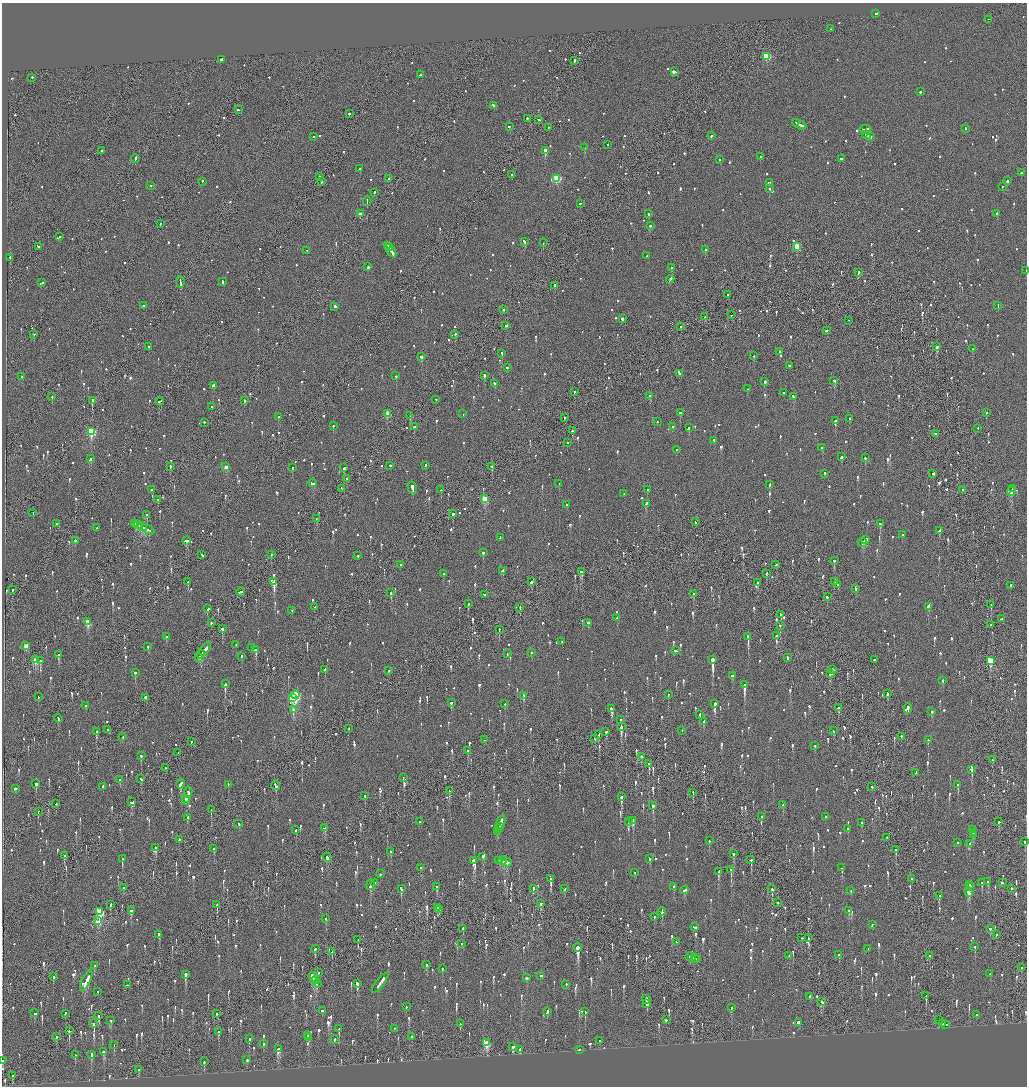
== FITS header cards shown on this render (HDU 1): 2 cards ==
NAXIS1  =                 2050
NAXIS2  =                 2168

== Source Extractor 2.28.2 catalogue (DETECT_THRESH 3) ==
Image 2050 x 2168 px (HDU 1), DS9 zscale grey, zoomed out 1/2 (1 PNG px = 2 x 2 image px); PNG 1029 x 1088 px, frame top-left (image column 2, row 2168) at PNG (2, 3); each listed source drawn as its Kron ellipse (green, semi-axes under 4 px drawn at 4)
Background -0.118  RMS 0.069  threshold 0.208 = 3 sigma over >= 5 px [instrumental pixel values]
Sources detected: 1814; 75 cannot appear on this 1/2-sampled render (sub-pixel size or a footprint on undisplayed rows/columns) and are neither listed nor drawn; of the other 1739, the 500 brightest by FLUX_AUTO listed and drawn (1239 fainter detections omitted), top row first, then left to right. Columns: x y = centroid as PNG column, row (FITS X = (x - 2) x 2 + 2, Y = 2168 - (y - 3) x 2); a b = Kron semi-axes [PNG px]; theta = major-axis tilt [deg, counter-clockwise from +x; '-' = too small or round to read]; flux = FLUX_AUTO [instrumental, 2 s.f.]
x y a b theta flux
876 14 2 2 - 490
988 20 2 2 - 360
830 29 2 1 - 170
767 57 3 3 - 830
221 60 2 2 - 540
574 61 3 2 - 210
674 72 3 2 - 2500
420 75 3 2 - 440
32 78 2 2 - 290
920 92 2 2 - 200
493 106 4 2 - 200
238 110 2 2 - 150
349 114 2 2 - 160
527 119 2 2 - 130
538 120 2 2 - 460
799 125 8 2 -24 580
802 126 3 2 - 320
509 127 3 2 - 130
548 128 2 2 - 150
965 129 2 2 - 130
865 130 6 2 17 360
866 135 5 1 - 400
712 136 3 2 - 190
313 137 2 2 - 230
870 137 3 2 - 380
608 145 2 2 - 250
585 148 2 1 - 260
101 151 2 2 - 200
545 151 2 2 - 7800
760 157 2 2 - 130
135 159 4 2 - 460
841 159 2 2 - 370
720 160 2 2 - 150
360 169 4 2 - 200
1021 173 2 2 - 120
512 175 2 2 - 190
320 177 3 2 - 230
389 179 2 2 - 310
557 179 3 3 - 910
1007 181 2 2 - 300
202 182 3 2 - 140
321 182 3 2 - 150
769 183 3 2 - 330
151 186 2 2 - 180
1002 187 2 2 - 160
769 189 2 2 - 120
374 193 2 2 - 150
367 201 5 1 - 440
580 204 2 2 - 150
360 214 2 2 - 120
648 214 2 2 - 600
997 214 2 2 - 190
160 224 2 2 - 120
650 226 2 2 - 190
60 237 2 2 - 140
524 242 3 2 - 320
543 243 2 2 - 140
387 246 3 2 - 160
38 247 3 2 - 120
797 247 3 3 - 360
389 248 3 2 - 320
706 250 2 2 - 580
307 251 2 2 - 200
391 251 8 2 -57 670
647 256 2 2 - 120
10 258 2 2 - 220
368 267 2 2 - 280
671 268 2 2 - 180
1026 271 2 1 - 420
858 273 2 2 - 610
670 280 4 2 - 310
180 282 5 2 - 400
223 282 3 2 - 140
42 283 3 2 - 220
555 286 3 2 - 280
728 295 2 1 - 190
144 306 2 2 - 130
998 306 3 2 - 200
335 307 2 2 - 730
503 310 2 2 - 160
731 315 2 1 - 180
705 317 2 2 - 160
622 319 2 2 - 870
848 321 2 1 - 130
506 326 2 2 - 140
681 327 2 2 - 140
827 331 3 2 - 170
34 335 2 1 - 230
455 335 2 2 - 240
148 347 2 2 - 130
937 347 3 2 - 160
972 349 2 2 - 150
780 352 2 2 - 250
502 354 3 2 - 360
753 356 2 2 - 140
422 357 2 2 - 700
789 366 2 2 - 350
507 368 2 2 - 160
680 374 3 2 - 140
396 376 2 2 - 160
484 376 2 2 - 450
22 377 2 2 - 160
834 381 3 2 - 140
765 382 2 2 - 290
495 384 3 2 - 170
213 386 3 2 - 1100
747 389 2 1 - 170
574 392 2 1 - 180
783 393 2 2 - 130
650 396 2 2 - 240
52 397 2 1 - 170
794 397 3 2 - 390
436 400 2 1 - 210
92 401 2 2 - 1500
244 401 2 1 - 270
160 402 4 2 - 330
212 407 2 2 - 310
680 413 2 2 - 500
986 413 2 1 - 230
388 414 3 3 - 210
463 414 2 2 - 210
410 416 2 2 - 150
278 417 2 2 - 160
564 418 2 1 - 360
849 419 2 2 - 140
835 421 2 2 - 1100
657 422 2 2 - 130
204 423 2 2 - 140
333 426 2 2 - 120
414 427 2 2 - 280
672 427 2 2 - 250
689 428 2 1 - 410
978 429 2 2 - 160
573 431 3 2 - 220
91 432 4 3 - 1200
935 434 3 2 - 140
714 441 2 2 - 230
567 443 2 2 - 120
822 448 2 2 - 170
676 450 2 2 - 230
841 457 3 2 - 140
865 458 2 2 - 210
91 459 2 1 - 120
390 466 2 2 - 230
425 466 2 2 - 270
170 467 2 2 - 300
226 467 2 2 - 190
491 467 2 2 - 180
292 468 2 2 - 260
344 468 3 2 - 190
825 474 2 2 - 130
933 474 2 2 - 550
347 479 2 1 - 120
313 483 4 2 - 240
559 484 2 2 - 140
770 485 3 2 - 130
412 488 6 2 -78 1400
341 489 2 1 - 130
1012 489 2 2 - 120
151 490 2 2 - 220
441 490 2 2 - 120
647 490 2 2 - 170
962 490 2 2 - 140
1011 492 4 2 - 190
624 494 2 1 - 210
485 499 3 3 - 560
158 500 2 1 - 170
646 504 3 2 - 150
567 505 2 2 - 350
33 513 2 1 - 170
453 514 2 2 - 1200
147 515 2 2 - 220
316 519 2 2 - 190
695 522 2 2 - 120
57 524 2 2 - 130
135 524 2 2 - 170
880 524 2 2 - 540
138 525 5 2 - 320
143 527 4 2 - 320
97 528 2 2 - 260
148 530 7 2 -26 360
939 531 3 2 - 220
902 535 2 2 - 130
500 538 3 2 - 210
865 540 4 2 - 300
75 541 2 2 - 130
186 541 4 2 - 250
863 543 4 2 - 280
483 553 2 2 - 370
202 555 3 2 - 140
271 555 2 2 - 370
358 556 2 2 - 320
834 561 2 2 - 730
400 565 2 2 - 220
776 565 3 2 - 120
503 571 4 2 - 260
581 572 4 2 - 440
443 574 2 2 - 180
766 574 2 1 - 190
188 582 2 2 - 160
274 582 3 2 - 6200
532 582 3 2 - 510
834 582 2 2 - 410
758 583 2 2 - 150
838 585 2 2 - 300
1010 586 2 2 - 120
856 589 2 2 - 120
12 590 2 2 - 440
240 592 4 2 - 390
391 593 2 2 - 320
694 594 2 2 - 370
484 595 2 1 - 300
827 597 2 2 - 130
468 604 2 1 - 120
991 605 2 2 - 440
315 607 4 2 - 240
928 607 4 2 - 220
520 608 2 1 - 140
208 609 2 2 - 140
292 611 2 2 - 480
781 615 3 2 - 180
617 618 2 2 - 200
1001 619 3 2 - 420
88 622 4 3 - 380
211 623 2 2 - 180
588 623 2 2 - 320
990 625 2 1 - 120
780 626 2 2 - 140
222 629 2 2 - 2100
499 630 2 1 - 130
776 636 2 2 - 480
166 637 2 2 - 880
748 637 3 2 - 2400
562 642 2 2 - 210
236 645 2 2 - 160
26 646 3 2 - 300
148 647 2 2 - 400
251 648 2 1 - 140
205 649 8 2 53 650
256 650 2 2 - 430
676 651 4 2 - 190
531 653 2 2 - 130
507 654 2 2 - 120
59 655 2 2 - 700
201 655 4 1 - 410
241 657 2 2 - 280
199 658 2 2 - 270
787 658 3 2 - 130
36 660 3 2 - 370
713 660 3 2 - 5300
874 660 2 2 - 160
40 661 2 2 - 380
990 661 3 3 - 620
325 670 2 2 - 310
833 670 2 2 - 660
389 671 2 2 - 140
135 673 2 2 - 350
830 674 3 2 - 350
732 676 3 2 - 180
943 681 2 2 - 260
225 684 2 2 - 1100
744 685 3 2 - 5800
887 694 2 2 - 300
295 695 4 3 - 1700
668 695 2 2 - 150
524 696 3 2 - 360
38 697 2 2 - 160
145 698 3 2 - 2300
292 698 4 2 - 770
451 703 2 1 - 640
505 704 2 2 - 120
715 704 3 2 - 1500
86 706 2 2 - 150
838 708 3 2 - 300
612 709 3 2 - 830
908 709 5 2 - 430
293 710 3 2 - 480
932 712 2 2 - 230
699 715 2 2 - 250
58 719 4 2 - 390
621 720 2 2 - 380
704 722 3 2 - 160
621 727 3 2 - 1300
348 729 2 1 - 130
107 730 2 1 - 180
682 731 2 1 - 140
833 731 2 2 - 120
96 732 2 2 - 400
606 732 2 2 - 140
599 735 2 1 - 130
123 737 2 2 - 250
901 737 2 2 - 330
595 739 2 1 - 430
484 740 2 2 - 150
928 740 2 2 - 180
191 742 2 2 - 200
815 746 2 2 - 290
468 751 3 2 - 170
178 753 2 2 - 130
141 756 2 2 - 430
641 757 2 2 - 210
992 760 2 2 - 190
649 764 2 2 - 950
165 768 2 1 - 120
971 770 3 2 - 170
915 773 3 2 - 280
403 778 2 1 - 220
141 779 2 2 - 260
120 780 2 2 - 200
36 784 3 2 - 570
181 784 5 2 - 640
228 785 2 2 - 120
958 785 3 2 - 250
276 786 5 2 - 230
103 787 2 2 - 500
872 787 2 2 - 200
15 789 3 2 - 290
449 791 3 1 - 620
188 793 5 2 - 1100
693 793 2 1 - 170
365 796 2 2 - 140
621 797 3 2 - 830
186 799 4 2 - 370
186 801 2 2 - 160
132 802 3 3 - 420
56 804 2 2 - 380
783 805 2 2 - 400
653 806 4 2 - 190
211 810 2 1 - 200
38 812 2 1 - 120
761 817 2 2 - 150
825 817 2 2 - 120
187 818 2 2 - 370
633 821 4 2 - 330
420 822 2 1 - 210
629 822 4 2 - 140
999 822 3 2 - 120
501 823 7 2 74 590
861 823 2 2 - 190
239 824 3 2 - 120
499 827 2 2 - 200
325 828 4 2 - 290
499 829 2 2 - 150
847 829 2 2 - 140
296 830 2 2 - 170
973 830 3 2 - 380
498 832 4 2 - 250
973 833 2 2 - 320
973 835 2 2 - 380
887 838 2 2 - 150
179 840 2 2 - 200
709 841 2 2 - 170
1025 842 2 2 - 220
957 843 2 2 - 340
969 844 4 2 - 250
156 848 3 2 - 290
214 849 2 2 - 170
896 850 2 2 - 440
391 852 2 2 - 150
733 854 3 2 - 160
64 856 2 2 - 290
482 857 2 2 - 150
327 858 4 2 - 310
122 859 2 2 - 290
649 859 2 2 - 180
499 860 2 2 - 180
751 860 2 1 - 290
474 861 3 3 - 1400
503 861 4 2 - 270
507 862 5 2 - 330
420 868 2 2 - 150
842 868 2 2 - 300
731 870 3 2 - 400
718 872 3 2 - 350
634 873 2 2 - 200
380 874 2 2 - 130
550 879 3 2 - 670
911 879 2 1 - 190
988 882 3 2 - 120
374 883 2 2 - 240
982 883 2 2 - 430
1002 883 2 2 - 330
371 885 5 2 - 440
969 885 2 2 - 330
437 887 3 2 - 220
674 887 3 2 - 320
970 887 2 2 - 140
124 888 2 1 - 410
401 889 3 2 - 430
533 889 4 2 - 120
565 889 3 1 - 150
772 889 3 2 - 200
1011 889 2 2 - 350
685 890 4 2 - 290
851 891 2 1 - 190
969 892 5 2 - 320
939 896 3 2 - 170
778 903 2 1 - 130
541 904 3 2 - 130
110 905 4 2 - 120
217 905 3 2 - 500
437 908 2 2 - 540
439 910 3 2 - 130
131 911 3 2 - 240
849 911 2 2 - 220
100 912 4 3 - 1100
662 912 4 2 - 310
654 917 2 2 - 190
326 919 2 2 - 160
97 921 4 2 - 590
872 925 2 2 - 200
695 927 4 2 - 320
463 929 3 2 - 1400
990 929 2 2 - 480
159 935 4 2 - 230
996 935 2 1 - 380
801 938 2 1 - 590
808 938 2 2 - 130
358 940 2 2 - 130
676 942 2 1 - 150
461 944 2 2 - 130
578 947 4 3 - 2300
975 947 2 2 - 130
315 949 4 2 - 240
868 949 2 2 - 120
332 952 2 2 - 180
839 955 2 2 - 180
789 956 2 1 - 120
930 956 2 1 - 340
690 957 5 2 - 350
694 959 2 1 - 160
697 959 2 2 - 180
426 965 2 2 - 190
94 966 3 2 - 120
1021 968 2 1 - 430
442 969 2 2 - 140
318 973 2 1 - 120
990 974 2 2 - 180
185 975 3 2 - 1600
541 976 2 1 - 130
53 977 3 2 - 130
313 977 5 2 - 600
526 978 2 2 - 270
86 981 11 2 64 720
315 981 3 2 - 300
380 983 12 2 53 1100
317 984 4 3 - 190
357 984 4 2 - 1200
127 985 2 1 - 200
566 985 2 2 - 150
98 992 2 1 - 180
926 996 2 1 - 260
809 997 3 2 - 170
646 1000 4 2 - 370
822 1002 4 2 - 140
647 1004 4 2 - 530
406 1007 2 2 - 140
731 1008 2 2 - 120
322 1011 2 2 - 300
547 1012 3 2 - 610
585 1012 3 2 - 170
34 1013 2 2 - 460
65 1014 2 2 - 130
217 1014 2 2 - 240
976 1015 2 2 - 220
98 1016 3 2 - 230
666 1020 2 2 - 190
939 1020 3 1 - 540
111 1021 2 2 - 310
799 1023 3 2 - 350
94 1024 3 2 - 690
460 1024 2 2 - 140
943 1024 2 1 - 370
946 1025 2 2 - 160
339 1029 3 2 - 170
395 1029 2 1 - 130
69 1031 2 1 - 670
219 1032 3 2 - 160
307 1036 2 2 - 350
57 1037 2 1 - 170
412 1037 3 2 - 290
309 1038 2 2 - 150
249 1039 3 2 - 140
335 1040 3 2 - 170
599 1041 2 2 - 130
487 1043 4 3 - 530
263 1044 2 2 - 120
114 1045 3 2 - 130
513 1047 2 2 - 590
278 1049 4 2 - 620
520 1050 3 2 - 150
579 1050 2 1 - 760
104 1052 3 2 - 160
75 1055 3 2 - 190
91 1055 4 2 - 160
247 1060 2 2 - 180
2 1061 2 2 - 200
204 1062 3 2 - 150
139 1070 2 2 - 200
12 1076 2 2 - 510
At the frame edge (FLAGS 8, measured only in part): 3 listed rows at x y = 1026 271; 1025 842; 2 1061
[1239 fainter detections neither listed nor drawn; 75 sub-pixel or undisplayed-footprint detections neither listed nor drawn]